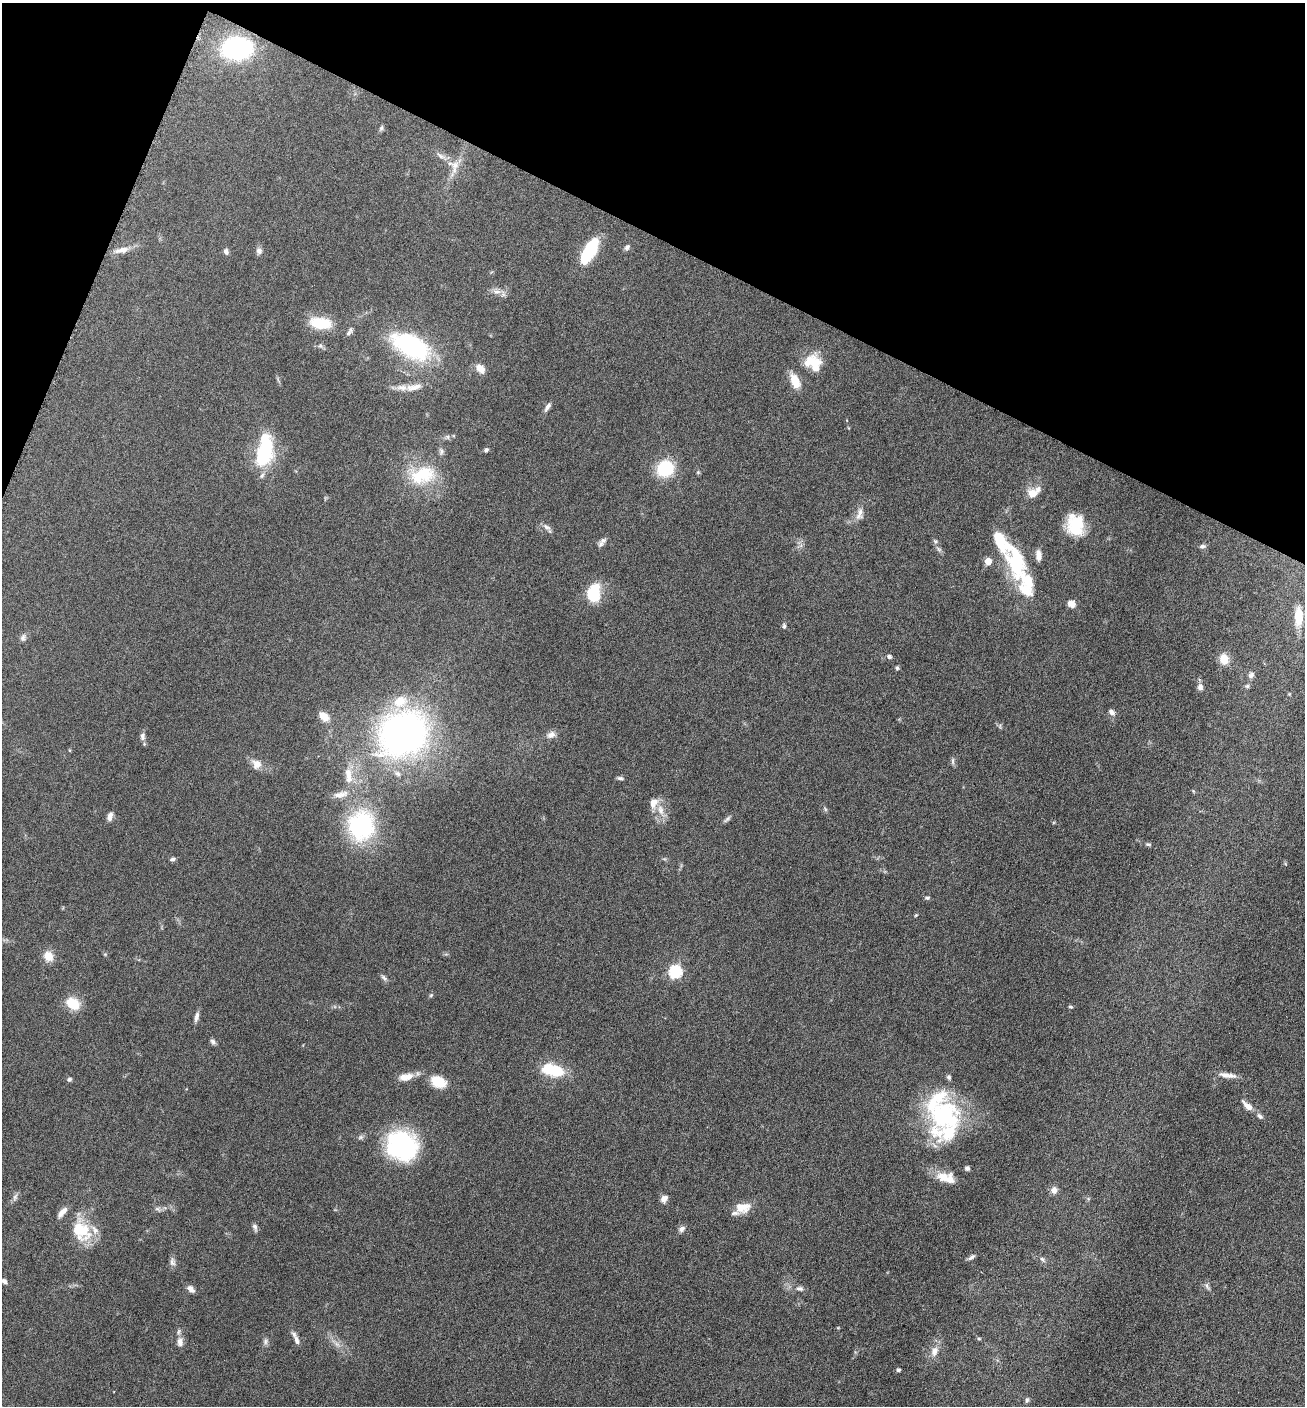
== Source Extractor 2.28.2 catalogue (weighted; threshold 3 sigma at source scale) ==
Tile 2 of 4 x 4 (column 2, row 1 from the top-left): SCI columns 1589-2891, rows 4218-5621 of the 5649 x 5632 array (HDU 1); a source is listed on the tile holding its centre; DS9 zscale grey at full resolution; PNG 1307 x 1408 px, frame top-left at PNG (2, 3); no overlay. Shown black and unused: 20% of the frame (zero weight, under 6 of 12 exposures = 1% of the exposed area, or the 3 px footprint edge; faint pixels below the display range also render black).
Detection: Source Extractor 2.28.2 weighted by HDU 2 'WHT'; one run over the whole footprint, this tile lists its part. Background 0.0873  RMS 0.0038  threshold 0.0156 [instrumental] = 3 sigma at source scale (4.09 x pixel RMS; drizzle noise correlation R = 1.36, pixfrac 0.8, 0.05/0.05 arcsec/px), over >= 5 px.
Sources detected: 121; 1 too faint to see at this stretch — not listed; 17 inside a brighter listed object's ellipse — not listed separately; the other 103 listed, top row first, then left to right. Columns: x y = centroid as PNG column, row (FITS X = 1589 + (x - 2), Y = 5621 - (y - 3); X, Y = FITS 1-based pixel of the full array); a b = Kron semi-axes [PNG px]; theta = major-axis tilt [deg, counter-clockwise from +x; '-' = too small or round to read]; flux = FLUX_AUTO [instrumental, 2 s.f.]
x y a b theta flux
236 48 26 19 3 50
381 128 8 5 61 0.68
441 156 12 5 -33 1.5
455 165 14 11 59 3.4
627 247 8 6 50 0.95
122 250 21 8 12 3.1
226 251 8 6 -76 0.99
259 251 8 7 - 1.3
589 251 27 11 60 17
497 291 11 6 -4 1.8
320 323 24 12 -7 11
349 332 13 5 58 1.1
411 346 44 22 -28 42
812 362 24 15 5 7.9
481 369 13 8 -47 2.5
795 381 17 9 -67 5.4
413 387 24 8 13 3.6
547 407 14 5 54 1.3
448 437 7 4 -72 0.56
486 450 5 5 - 0.7
265 451 37 16 81 26
441 451 9 7 87 1
665 468 16 14 38 18
422 475 36 21 19 17
1032 494 13 12 - 3.5
860 514 19 8 75 2.6
1075 525 24 18 -79 12
546 527 12 5 -29 1.3
603 540 10 8 27 1.4
935 541 6 5 - 0.61
1202 546 9 5 6 0.79
988 561 5 5 - 5.6
1016 561 49 23 -78 24
593 593 19 14 81 12
1071 604 9 8 - 2.2
1298 616 23 10 90 7.5
784 626 7 4 -81 0.69
23 637 9 6 72 1.1
889 657 6 5 - 0.87
1224 659 11 9 -81 4.9
897 668 5 5 - 0.5
1251 675 9 7 52 1.1
1247 686 6 6 - 0.63
1200 687 9 7 -87 1.4
1112 712 8 6 -43 1.4
324 716 14 9 -41 3.5
403 733 38 32 34 160
551 735 12 9 29 1.9
143 736 10 6 85 1.2
953 761 10 4 -90 0.76
257 764 12 11 - 3.2
348 775 25 9 -84 5.5
620 778 8 5 -8 0.75
341 794 24 9 13 3.5
825 809 7 4 -71 0.5
661 810 16 8 -73 3.6
110 816 11 6 77 1.5
727 819 12 4 42 0.87
361 825 32 27 -90 39
1148 844 6 4 -1 0.55
173 859 7 5 5 0.74
927 898 7 5 -4 0.59
916 915 5 3 - 0.33
48 956 13 11 -58 3.8
675 972 6 6 - 44
384 978 11 5 -44 0.9
431 995 5 4 - 0.44
73 1003 18 13 -33 6.6
1071 1007 6 4 -7 0.43
196 1017 13 5 77 1.5
213 1042 8 6 -57 0.88
553 1070 25 12 -13 15
1230 1076 17 7 -5 2.5
406 1077 18 8 12 4.3
69 1079 6 5 - 0.73
438 1081 17 12 -27 7.5
1247 1106 17 7 -44 2.7
943 1116 49 39 62 41
402 1145 35 30 -33 40
967 1168 5 5 - 0.87
944 1177 20 14 -4 5.6
1054 1190 9 8 - 1.8
15 1197 10 5 65 1.1
664 1198 9 7 44 1.9
743 1207 19 12 5 4.8
158 1209 8 5 -33 0.84
255 1227 9 5 -70 1.1
682 1229 9 6 45 1.2
81 1230 28 22 -58 14
971 1257 11 5 40 0.96
1043 1259 9 5 -45 0.88
172 1262 13 7 -80 1.3
4 1281 7 6 - 1
1207 1286 9 5 -64 0.88
799 1288 9 6 -1 1.2
191 1289 9 6 -42 1.9
979 1339 6 4 -1 0.39
297 1340 12 6 -73 1.4
180 1342 12 8 -84 2.1
265 1342 8 6 89 0.96
934 1351 15 9 71 3.1
898 1370 4 4 - 0.82
1027 1400 8 5 80 0.74